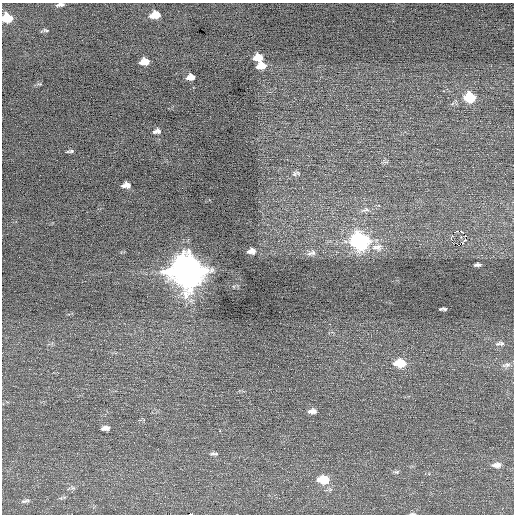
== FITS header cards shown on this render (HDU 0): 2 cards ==
NAXIS1  =                  512 / Axis length
NAXIS2  =                  512 / Axis length

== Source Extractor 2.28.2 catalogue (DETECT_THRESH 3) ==
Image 512 x 512 px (HDU 0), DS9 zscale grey, 1 PNG px = 1 image px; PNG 516 x 516 px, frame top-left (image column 1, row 512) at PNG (2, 3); no overlay
Background 0.115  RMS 0.69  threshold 2.06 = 3 sigma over >= 5 px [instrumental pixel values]
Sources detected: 45; all 45 listed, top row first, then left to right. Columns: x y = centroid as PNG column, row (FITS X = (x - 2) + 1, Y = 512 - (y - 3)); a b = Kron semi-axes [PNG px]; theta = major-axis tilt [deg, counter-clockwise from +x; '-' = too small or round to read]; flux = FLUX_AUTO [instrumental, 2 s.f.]
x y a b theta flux
60 5 8 3 9 120
155 15 9 6 10 710
7 18 9 7 2 1100
45 30 7 4 -18 69
258 57 9 7 1 700
144 62 8 6 6 480
261 66 9 6 11 550
190 77 7 5 5 330
470 97 9 8 - 1800
441 121 2 2 - 37
158 131 7 6 - 120
155 132 5 4 - 74
70 151 7 3 8 79
295 174 9 7 72 130
505 174 3 2 - 38
128 185 6 5 - 190
124 186 5 4 - 100
365 210 13 6 16 200
458 231 5 3 - 1000
465 235 2 2 - 360
461 236 3 3 - 91
451 238 5 3 - 790
465 240 3 2 - 220
360 241 10 9 - 12000
458 245 3 2 - 620
377 247 17 10 2 420
251 251 9 6 7 280
311 253 14 7 15 240
478 265 7 3 6 110
187 271 13 11 -5 100000
443 309 7 3 -1 88
502 343 8 6 6 130
400 363 10 7 2 1300
506 365 13 6 11 190
312 411 11 6 4 250
105 428 9 5 6 210
220 431 3 2 - 190
212 454 9 4 5 97
496 465 11 6 5 300
397 472 7 5 -9 80
323 479 10 7 2 1200
73 488 7 4 -18 72
25 501 12 4 11 110
190 514 4 2 - 2000
413 514 6 3 -1 53
At the frame edge (FLAGS 8, measured only in part): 4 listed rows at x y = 60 5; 7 18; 190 514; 413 514